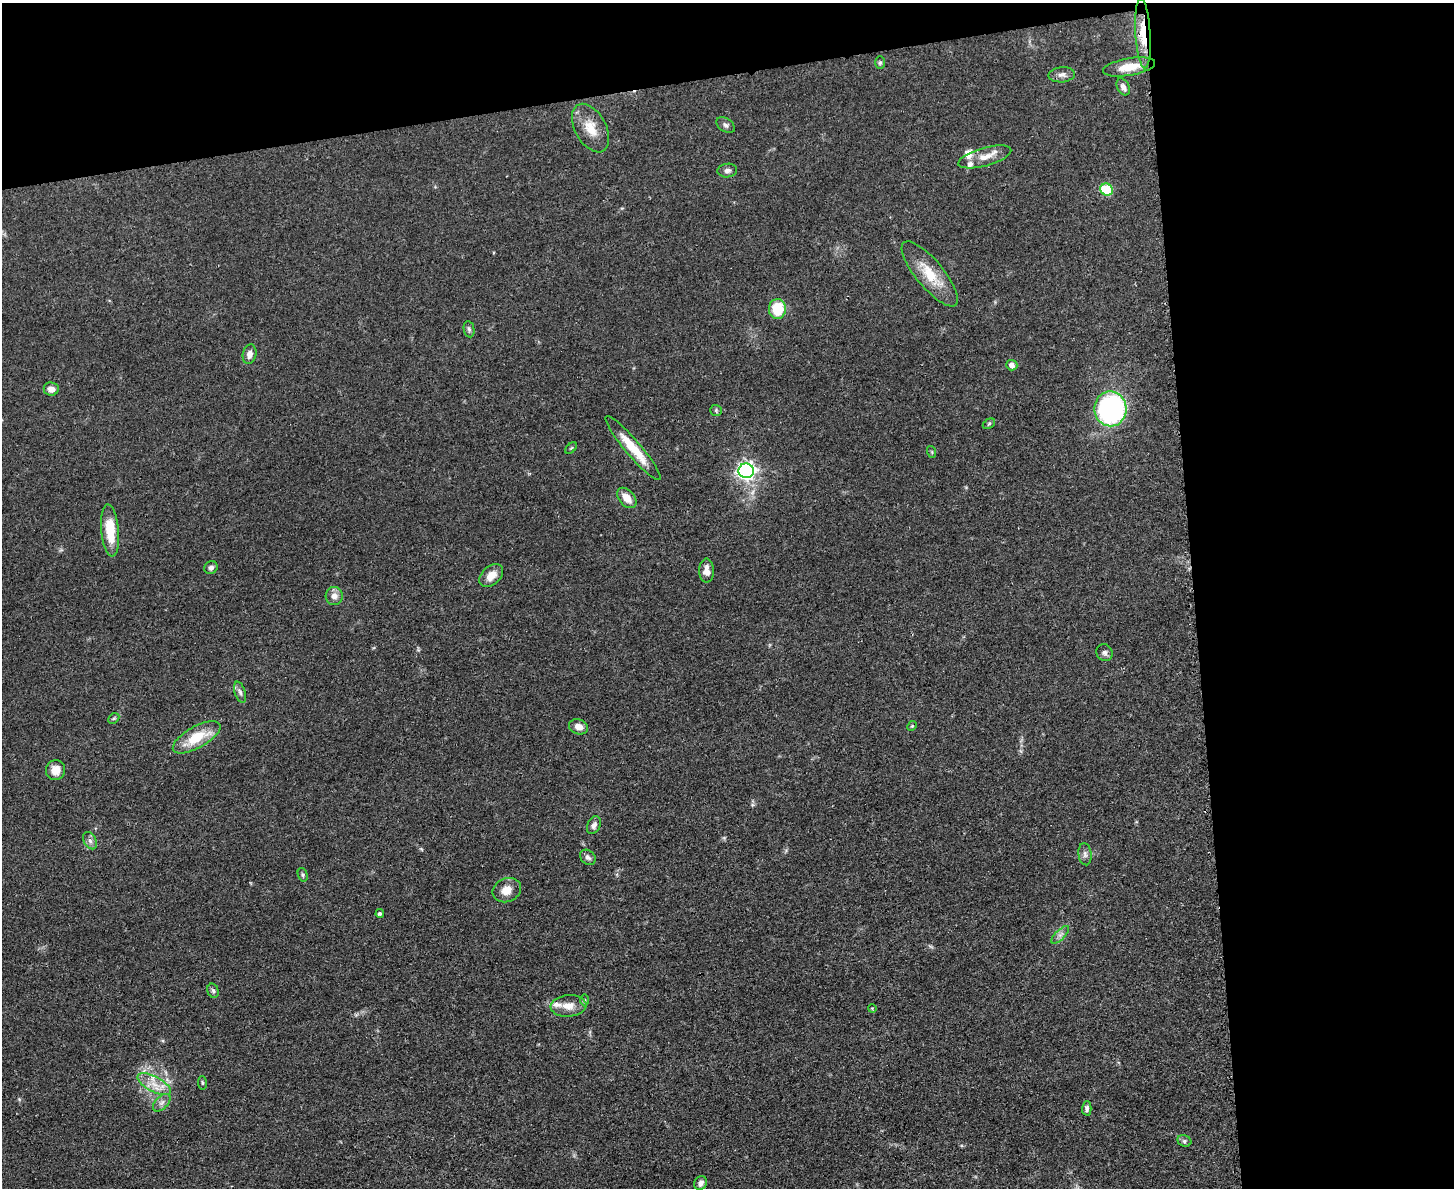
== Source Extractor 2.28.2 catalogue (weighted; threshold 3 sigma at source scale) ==
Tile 3 of 3 x 4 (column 3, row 1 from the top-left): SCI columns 3046-4497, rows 3569-4754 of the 4749 x 4767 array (HDU 1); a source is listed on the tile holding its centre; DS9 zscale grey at full resolution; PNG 1456 x 1190 px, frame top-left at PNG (2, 3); each listed source drawn as its Kron ellipse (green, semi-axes under 4 px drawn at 4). Shown black and unused: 24% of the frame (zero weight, under 3 of 4 exposures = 2% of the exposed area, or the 3 px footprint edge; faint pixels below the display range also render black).
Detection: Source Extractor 2.28.2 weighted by HDU 2 'WHT'; one run over the whole footprint, this tile lists its part. Background 0.0465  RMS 0.0051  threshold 0.0229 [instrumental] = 3 sigma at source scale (4.5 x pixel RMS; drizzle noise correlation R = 1.50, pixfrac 1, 0.05/0.05 arcsec/px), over >= 5 px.
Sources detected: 57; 3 inside a brighter listed object's ellipse — not listed separately; the other 54 listed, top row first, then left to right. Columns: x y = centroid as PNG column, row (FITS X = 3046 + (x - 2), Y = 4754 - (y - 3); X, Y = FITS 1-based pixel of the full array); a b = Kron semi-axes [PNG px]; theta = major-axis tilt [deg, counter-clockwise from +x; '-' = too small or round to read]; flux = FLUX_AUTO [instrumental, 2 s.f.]
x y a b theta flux
1143 33 35 7 -87 13
880 63 6 5 - 0.95
1129 67 26 8 10 9.3
1062 75 13 7 5 2.4
1123 87 9 6 -62 2.3
726 125 10 6 -33 1.6
591 128 26 15 -61 10
985 157 27 9 16 6.9
727 171 10 7 7 1.7
1107 189 6 6 - 25
930 274 41 13 -50 15
777 309 10 8 88 17
469 329 8 5 -79 1.1
250 354 10 6 79 3.2
1012 365 5 5 - 2.3
51 389 7 6 - 3.3
1110 409 17 16 - 98
716 410 5 5 - 0.8
989 424 7 4 30 0.75
571 448 7 4 44 0.69
633 448 41 8 -50 14
932 452 6 3 -72 0.59
746 471 8 7 - 200
627 498 12 7 -49 5.6
110 530 26 9 -85 15
211 568 7 6 - 1.4
707 571 12 7 -90 4
491 575 14 9 43 5.7
334 596 9 8 - 3.5
1104 653 9 8 - 1.8
240 692 11 5 -73 1.7
114 718 6 4 44 0.75
912 726 5 4 - 0.62
579 727 10 7 -19 3.9
197 737 26 10 30 15
55 770 10 9 - 5.1
594 825 9 6 65 2
90 841 9 6 -62 1.8
1085 854 11 6 -83 1.9
588 857 9 6 -41 1.8
303 875 7 5 -73 0.92
507 890 15 11 23 5.8
380 913 4 4 - 1
1060 935 11 5 45 2
213 991 7 5 -72 1.2
585 1000 6 4 -89 0.75
568 1006 18 11 5 6
872 1008 4 3 - 0.43
202 1083 7 3 -81 0.63
154 1084 18 7 -28 6.5
162 1103 11 6 45 2
1087 1108 7 4 89 1.4
1184 1141 7 5 -22 1
700 1183 7 6 - 2.3
Overlapping masked pixels (flux is a lower limit): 1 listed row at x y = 1143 33